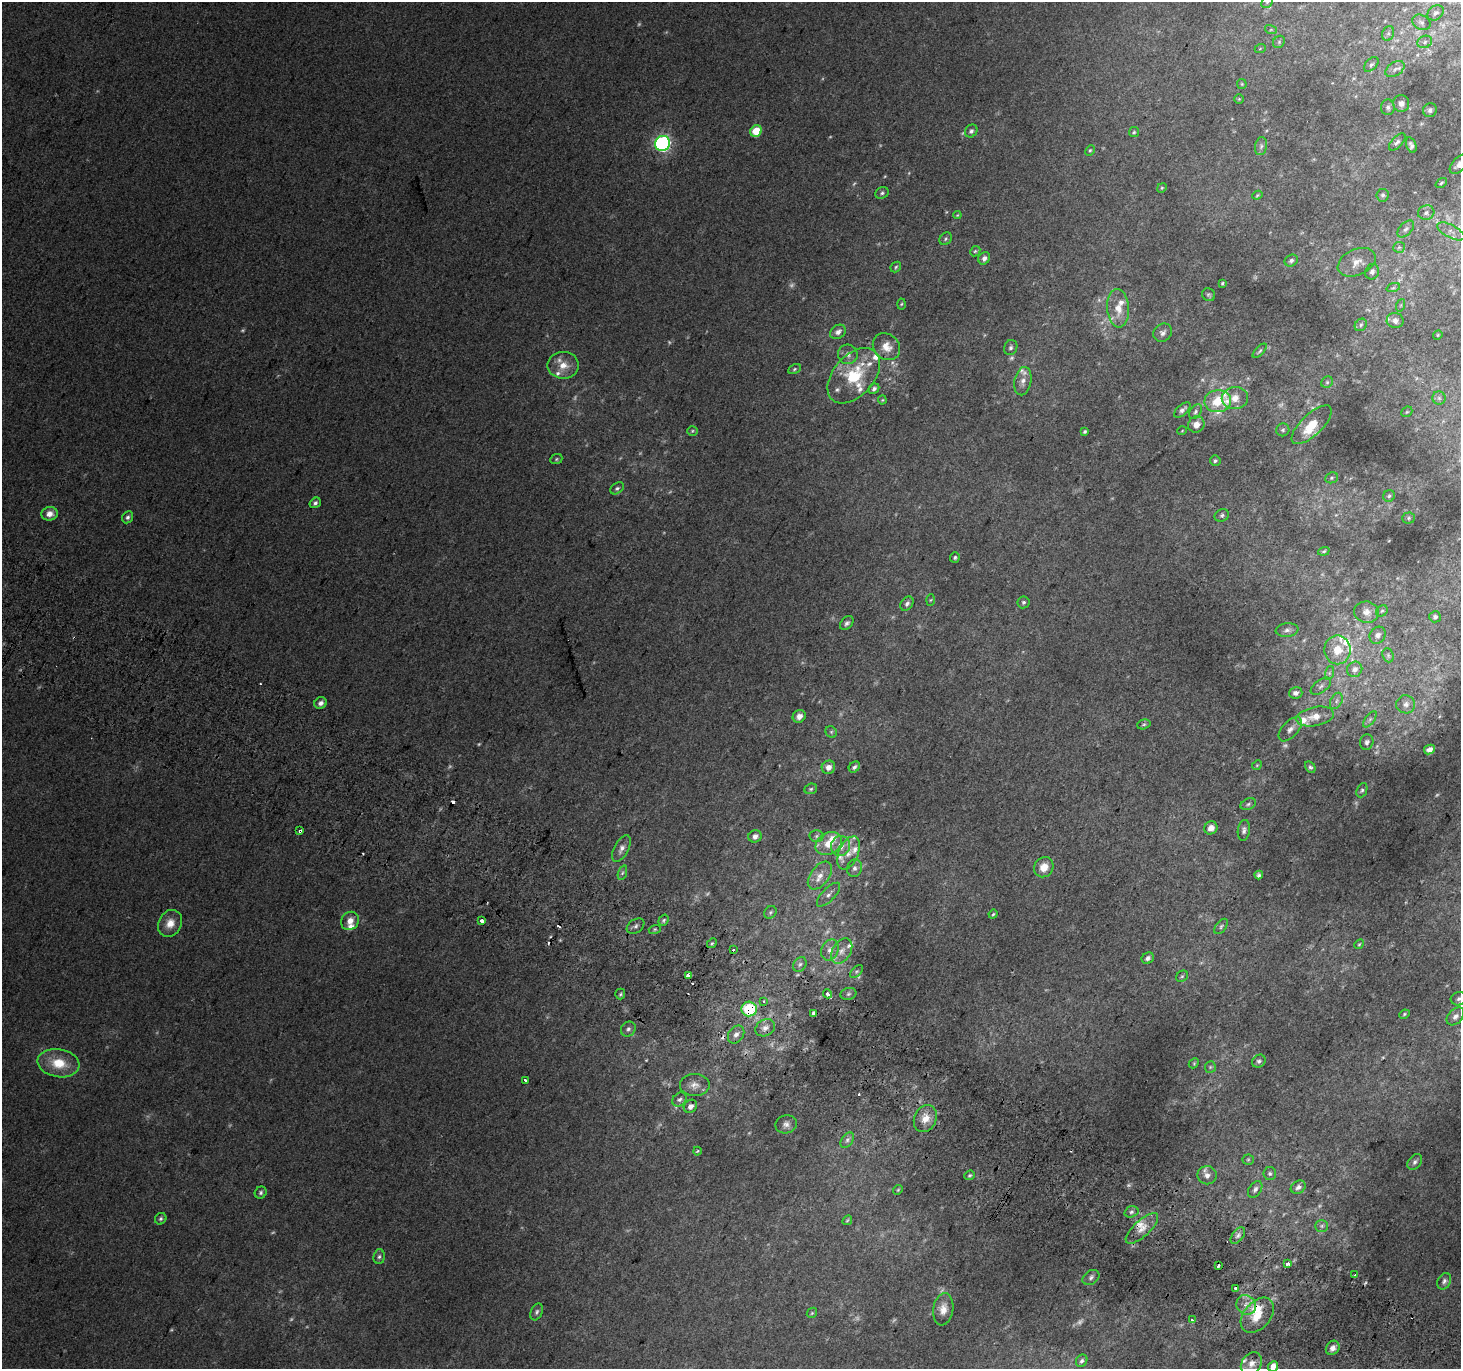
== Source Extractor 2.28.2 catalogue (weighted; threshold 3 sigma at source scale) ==
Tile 6 of 4 x 4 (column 2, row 2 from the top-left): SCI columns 1491-2949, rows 3032-4398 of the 5888 x 5996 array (HDU 1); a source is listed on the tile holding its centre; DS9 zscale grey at full resolution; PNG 1463 x 1371 px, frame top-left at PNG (2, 2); each listed source drawn as its Kron ellipse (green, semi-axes under 4 px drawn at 4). Shown black and unused: <1% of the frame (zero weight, under 2 of 3 exposures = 2% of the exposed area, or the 3 px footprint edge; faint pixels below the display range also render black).
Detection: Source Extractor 2.28.2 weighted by HDU 2 'WHT'; one run over the whole footprint, this tile lists its part. Background 0.0358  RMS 0.012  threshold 0.0562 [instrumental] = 3 sigma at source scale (4.5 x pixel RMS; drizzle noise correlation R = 1.50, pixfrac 1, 0.0396/0.0396 arcsec/px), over >= 5 px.
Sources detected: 282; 34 too faint to see at this stretch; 9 cosmic-ray / hot-pixel residue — neither listed nor drawn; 29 inside a brighter listed object's ellipse — not listed separately; the other 210 listed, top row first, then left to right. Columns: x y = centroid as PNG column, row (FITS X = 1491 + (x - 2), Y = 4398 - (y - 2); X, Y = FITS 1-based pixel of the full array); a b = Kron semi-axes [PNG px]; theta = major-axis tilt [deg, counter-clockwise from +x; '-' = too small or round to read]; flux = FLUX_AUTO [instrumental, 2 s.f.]
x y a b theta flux
1267 2 6 5 - 2.4
1436 13 9 6 38 4.8
1421 22 10 7 -26 4.5
1271 30 6 4 -17 1.6
1388 33 7 6 - 3.3
1279 42 6 5 - 2.2
1425 42 7 6 - 4
1260 49 5 3 - 1.4
1371 64 9 5 45 3.6
1395 69 10 6 34 6.1
1242 84 5 4 - 1.5
1239 99 5 5 - 1.5
1401 103 8 8 - 6.3
1388 107 8 6 86 3.7
1430 110 7 6 - 3.9
756 131 6 5 - 32
971 131 7 6 - 3.5
1134 132 5 5 - 1.7
1397 142 10 5 47 3.6
662 143 8 7 - 340
1411 145 8 5 -72 3.9
1261 146 9 6 80 3.9
1090 150 5 4 - 1.7
1459 164 12 6 47 7.1
1441 183 6 4 37 1.9
1162 188 5 4 - 1.4
882 193 7 5 32 2.7
1257 195 5 4 - 1.5
1383 195 6 6 - 3
1426 213 8 7 - 4.4
957 215 4 4 - 1.1
1406 229 10 6 45 4.1
1451 231 15 6 -28 8.1
946 239 7 5 48 2.4
1399 247 6 5 - 2.5
975 251 6 4 43 1.6
984 258 6 5 - 4.8
1291 261 7 5 33 3.6
1357 262 20 13 24 15
896 267 6 4 47 1.9
1372 272 8 6 69 4.8
1222 283 3 3 - 1.6
1393 288 7 4 19 2.3
1209 295 7 6 - 2.2
901 304 5 3 - 1.3
1401 305 6 4 71 1.7
1118 308 19 11 -85 18
1395 320 8 7 - 5.8
1361 325 7 5 47 2.8
838 332 8 6 33 6
1163 333 10 8 40 5.4
1438 335 5 4 - 1.5
886 347 14 12 -41 16
1011 348 8 6 65 3.3
1260 351 9 4 47 2.2
848 354 10 9 - 6.7
563 365 15 13 0 17
794 369 7 4 28 1.9
854 376 32 20 49 60
1023 381 14 8 79 8.7
1327 382 6 5 - 2.4
874 389 6 4 44 3.6
1235 398 13 11 8 12
1439 398 6 6 - 3.4
882 400 4 4 - 1.3
1218 401 13 11 3 34
1182 410 10 5 42 5
1196 412 8 5 53 3
1407 412 6 5 - 1.5
1196 424 8 8 - 10
1312 425 26 10 43 21
1283 430 6 6 - 2.6
692 431 5 5 - 1.7
1085 431 4 3 - 2
1182 431 4 3 - 0.86
556 459 6 5 - 1.8
1215 461 5 5 - 2.2
1332 478 7 5 22 2.3
617 488 7 5 36 2.7
1389 496 6 5 - 2.1
315 503 6 5 - 3.6
50 514 8 7 - 10
1222 515 7 6 - 2.8
128 517 6 5 - 3.5
1409 518 6 5 - 2.2
1324 551 6 4 19 1.8
955 557 5 5 - 2.2
930 600 6 4 87 1.5
1023 602 6 6 - 2.7
907 604 8 6 51 3.8
1382 611 6 5 - 2.2
1366 612 12 10 -10 10
1435 617 6 5 - 2.9
847 623 8 5 48 3.4
1287 630 11 6 6 5.1
1378 635 9 7 56 4.9
1337 650 14 13 - 22
1388 655 7 5 -70 2.3
1355 669 8 7 - 6.9
1329 673 7 4 72 2.5
1321 686 12 6 37 4.8
1296 693 7 5 15 5.8
1336 701 9 5 62 3.9
321 703 6 5 - 5.7
1406 704 9 9 - 7.6
799 716 7 6 - 8.3
1315 716 19 9 11 17
1370 719 9 4 54 3.4
1144 724 7 4 17 2
1290 729 15 8 47 7.6
831 732 6 5 - 2
1367 742 8 6 77 4.2
1429 749 6 4 26 6.1
1257 765 5 4 - 1.4
828 767 7 6 - 7.8
854 767 6 5 - 3.1
1310 767 6 4 -57 2.4
811 789 6 5 - 2.4
1362 790 7 5 66 2.5
1248 804 8 5 22 2.8
1211 828 7 6 - 8.1
1244 830 10 6 82 4.4
300 831 4 3 - 7.1
755 836 6 6 - 5.9
816 836 7 6 - 2.8
829 843 14 10 28 20
841 846 10 9 - 11
621 849 14 7 63 6.9
849 853 17 9 67 13
1044 867 10 9 - 15
854 868 9 7 73 4.8
622 873 7 3 71 2.2
1259 875 4 4 - 2.5
820 876 16 9 53 14
828 895 15 6 46 6.6
770 912 7 5 48 2.4
993 914 4 3 - 1.5
664 920 6 4 54 2.2
350 921 9 8 - 10
481 921 4 3 - 13
170 923 14 11 62 14
635 926 10 6 35 3.9
1221 926 9 5 53 2.8
655 929 6 4 18 2
712 943 5 4 - 2
1359 944 5 4 - 1.5
733 949 3 3 - 7.7
830 950 11 8 65 7.4
842 951 14 9 58 10
1148 958 6 5 - 3.8
800 964 8 6 56 3.2
857 971 8 5 44 2.4
688 975 4 3 - 21
1182 976 6 5 - 2.1
620 994 5 5 - 2.1
827 994 4 3 - 13
848 994 8 6 17 3
1459 999 8 6 17 4.3
764 1001 4 3 - 1.9
749 1009 8 7 - 65
814 1013 4 3 - 3.1
1404 1014 5 4 - 1.6
1455 1016 10 7 47 5.7
765 1028 10 8 27 6.8
628 1029 8 7 - 3.7
736 1035 9 7 54 6.3
1259 1061 7 6 - 3.7
59 1063 21 14 -9 32
1194 1063 6 4 47 1.5
1210 1067 6 5 - 2.1
525 1080 3 2 - 2.9
695 1085 15 11 1 9.7
680 1099 8 6 42 4.4
690 1106 7 6 - 5.6
925 1118 14 11 66 16
786 1124 11 9 12 6.4
847 1140 8 5 55 3.9
697 1151 4 3 - 1.4
1248 1160 5 5 - 1.7
1415 1162 9 6 51 3.8
1270 1174 6 6 - 2.8
969 1175 5 4 - 1.9
1207 1175 9 9 - 7.6
1298 1187 8 6 31 5.1
1255 1189 9 6 56 4.1
898 1190 5 4 - 1.5
261 1193 6 5 - 2.9
1131 1212 7 5 17 3.4
161 1219 6 5 - 2.7
847 1220 5 4 - 1.5
1322 1226 6 5 - 2.7
1142 1228 21 8 43 14
1238 1236 9 5 52 4.4
379 1257 7 5 85 3
1287 1264 4 3 - 12
1218 1266 3 3 - 8.5
1355 1275 3 3 - 5
1091 1277 9 6 35 4.4
1444 1281 8 6 63 3.6
1236 1288 3 3 - 11
1246 1305 10 9 - 9.7
943 1309 16 10 81 12
537 1312 9 5 68 3.2
812 1313 6 4 46 1.7
1257 1315 20 13 49 25
1192 1320 3 3 - 3.9
1333 1348 7 6 - 7.7
1082 1361 6 5 - 3
1251 1364 12 9 53 9.5
1273 1366 5 4 - 11
Overlapping masked pixels (flux is a lower limit): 5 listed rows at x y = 300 831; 688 975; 827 994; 749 1009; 1287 1264
Isophote crosses this tile's border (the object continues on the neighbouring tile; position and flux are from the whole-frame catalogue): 4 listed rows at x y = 1267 2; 1459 164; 1459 999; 1273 1366